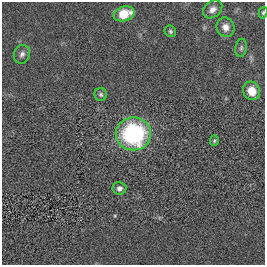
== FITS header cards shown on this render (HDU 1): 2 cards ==
NAXIS1  =                  263
NAXIS2  =                  263

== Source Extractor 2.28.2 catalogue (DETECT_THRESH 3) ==
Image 263 x 263 px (HDU 1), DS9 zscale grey, 1 PNG px = 1 image px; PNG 267 x 267 px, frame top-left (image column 1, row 263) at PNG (2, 2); each listed source drawn as its Kron ellipse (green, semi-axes under 4 px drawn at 4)
Background 0.00147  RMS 0.044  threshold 0.133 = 3 sigma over >= 5 px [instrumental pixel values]
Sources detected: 12; all 12 listed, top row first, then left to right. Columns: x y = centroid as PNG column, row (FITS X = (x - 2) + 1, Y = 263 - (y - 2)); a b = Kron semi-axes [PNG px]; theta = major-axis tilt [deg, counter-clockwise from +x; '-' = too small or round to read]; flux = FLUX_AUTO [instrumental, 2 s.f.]
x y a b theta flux
213 9 10 8 39 16
263 13 6 4 74 4.5
124 14 11 7 15 78
226 27 10 8 -65 21
170 31 6 5 - 5.4
241 48 9 5 80 6.5
22 54 9 8 - 12
252 91 9 8 - 43
101 94 6 6 - 6.2
133 134 18 16 -1 390
214 141 5 4 - 4.2
119 188 7 6 - 12
At the frame edge (FLAGS 8, measured only in part): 1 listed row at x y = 263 13